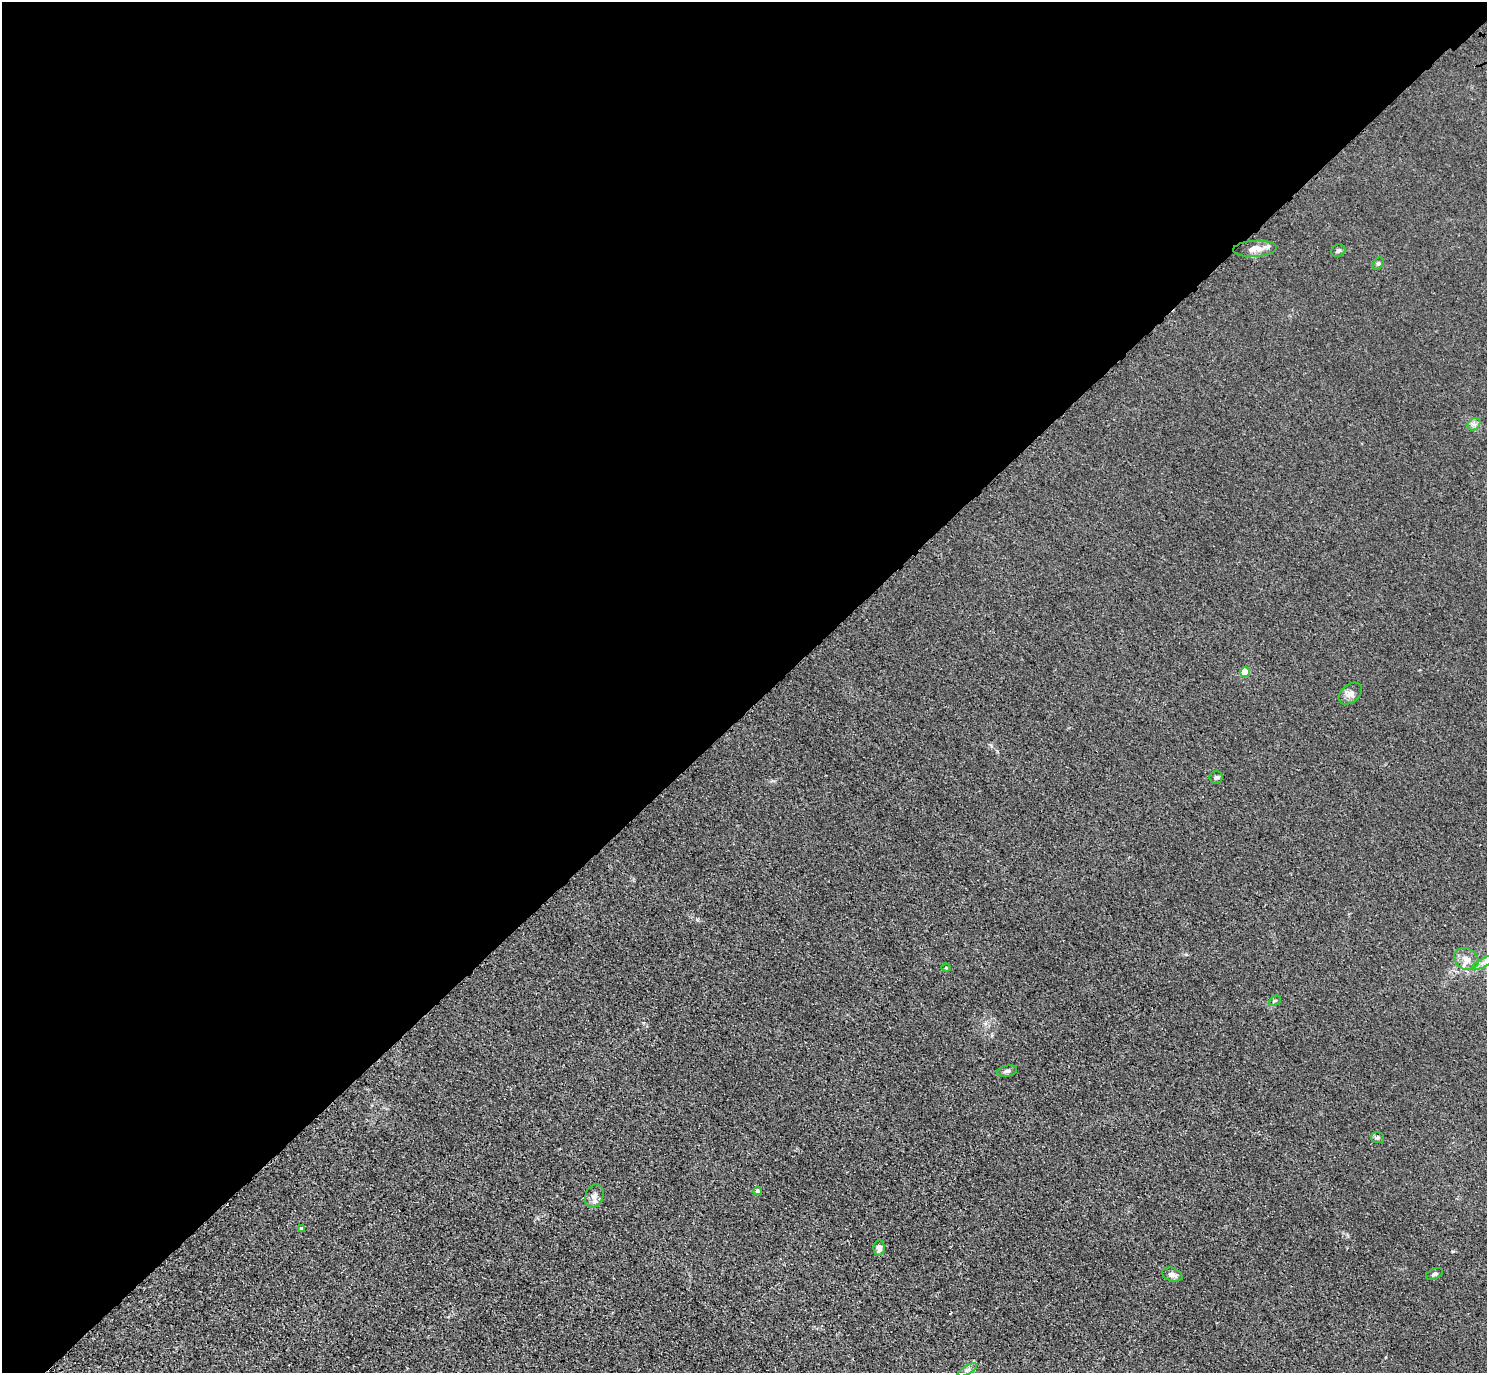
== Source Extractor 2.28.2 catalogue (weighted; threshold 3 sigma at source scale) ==
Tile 2 of 4 x 4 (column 2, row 1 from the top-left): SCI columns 1576-3060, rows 4501-5871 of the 6120 x 6120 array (HDU 1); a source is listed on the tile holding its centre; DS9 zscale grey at full resolution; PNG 1489 x 1375 px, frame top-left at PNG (2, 2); each listed source drawn as its Kron ellipse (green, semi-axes under 4 px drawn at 4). Shown black and unused: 52% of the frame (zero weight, under 3 of 4 exposures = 6% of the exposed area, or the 3 px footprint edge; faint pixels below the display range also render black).
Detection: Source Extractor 2.28.2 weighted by HDU 2 'WHT'; one run over the whole footprint, this tile lists its part. Background 0.0132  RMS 0.0053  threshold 0.024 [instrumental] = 3 sigma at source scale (4.5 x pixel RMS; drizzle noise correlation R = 1.50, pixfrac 1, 0.05/0.05 arcsec/px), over >= 5 px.
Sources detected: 23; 1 cosmic-ray / hot-pixel residue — neither listed nor drawn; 2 inside a brighter listed object's ellipse — not listed separately; the other 20 listed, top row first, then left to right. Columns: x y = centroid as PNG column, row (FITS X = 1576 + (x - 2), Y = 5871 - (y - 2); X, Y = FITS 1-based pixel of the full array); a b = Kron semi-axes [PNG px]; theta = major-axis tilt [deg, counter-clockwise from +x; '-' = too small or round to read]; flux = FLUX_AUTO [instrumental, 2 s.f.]
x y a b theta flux
1255 249 22 8 3 4.9
1338 251 7 6 - 1.2
1378 264 7 4 63 0.95
1474 424 7 5 44 1.7
1245 672 5 5 - 9.3
1350 694 13 9 40 3.3
1216 777 6 6 - 1
1466 959 13 10 -32 4.1
1483 963 13 4 30 2.4
946 968 5 3 - 0.41
1275 1001 6 4 28 0.83
1007 1071 10 5 11 1.6
1377 1137 6 5 - 1.2
757 1191 4 4 - 1.3
594 1196 12 9 70 3.2
302 1228 4 3 - 1.2
879 1248 8 5 89 3.2
1434 1274 9 5 23 1.5
1172 1275 10 6 -20 2.9
967 1370 11 3 29 1.4
Isophote crosses this tile's border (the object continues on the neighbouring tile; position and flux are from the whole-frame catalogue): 1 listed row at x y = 1483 963